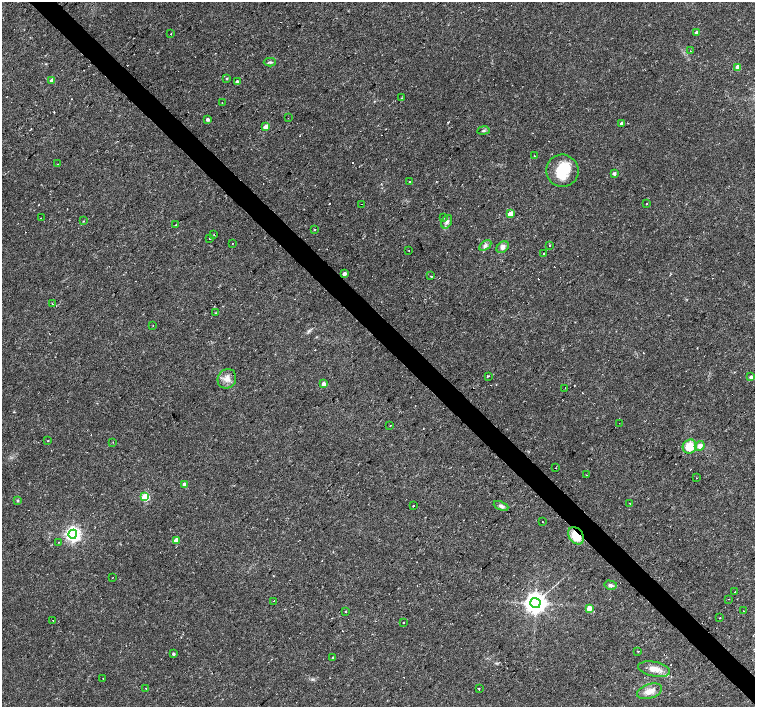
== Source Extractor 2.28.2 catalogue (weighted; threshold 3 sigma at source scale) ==
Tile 6 of 4 x 4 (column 2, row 2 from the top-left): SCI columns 1506-3010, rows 2969-4377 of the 6020 x 6003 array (HDU 1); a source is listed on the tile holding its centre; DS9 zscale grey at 2 x 2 block average (1 PNG px = mean of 2 x 2 image px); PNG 757 x 709 px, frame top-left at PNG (2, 2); each listed source drawn as its Kron ellipse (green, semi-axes under 4 px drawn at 4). Shown black and unused: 4% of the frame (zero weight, under 2 of 3 exposures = <1% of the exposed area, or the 3 px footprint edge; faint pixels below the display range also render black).
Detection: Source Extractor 2.28.2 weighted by HDU 2 'WHT'; one run over the whole footprint, this tile lists its part. Background 0.0355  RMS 0.0036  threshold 0.0163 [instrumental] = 3 sigma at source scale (4.5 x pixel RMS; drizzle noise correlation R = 1.50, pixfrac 1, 0.0396/0.0396 arcsec/px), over >= 5 px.
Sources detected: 105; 1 inside a brighter object's white glare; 16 cosmic-ray / hot-pixel residue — neither listed nor drawn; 1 inside a brighter listed object's ellipse — not listed separately; the other 87 listed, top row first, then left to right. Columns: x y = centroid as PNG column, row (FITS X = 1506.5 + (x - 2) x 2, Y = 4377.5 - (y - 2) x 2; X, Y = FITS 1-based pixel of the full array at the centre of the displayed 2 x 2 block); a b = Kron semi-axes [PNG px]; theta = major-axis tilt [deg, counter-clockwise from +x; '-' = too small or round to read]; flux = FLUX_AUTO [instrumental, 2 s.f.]
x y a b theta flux
697 33 3 3 - 4.2
171 34 2 2 - 1.1
690 51 2 2 - 0.29
270 62 6 3 1 1.3
738 67 3 3 - 12
227 78 3 2 - 0.89
52 80 3 3 - 3.4
237 82 3 2 - 3.3
401 98 2 2 - 0.46
222 103 2 2 - 0.44
288 118 2 2 - 3.4
207 119 3 2 - 2.2
622 123 2 2 - 2.6
266 127 3 3 - 10
483 130 6 2 9 0.88
535 156 2 2 - 4.8
57 164 2 2 - 0.43
562 171 16 16 - 26
614 173 3 2 - 2.1
410 181 2 2 - 0.52
361 204 2 2 - 0.42
647 204 2 2 - 0.41
510 214 3 3 - 12
41 218 2 2 - 1.1
443 218 3 2 - 0.68
83 221 3 2 - 0.39
447 222 7 5 62 2.9
176 225 2 2 - 0.87
315 229 2 2 - 0.5
214 235 2 2 - 0.72
210 238 2 2 - 2
232 243 2 2 - 0.82
485 245 7 4 34 2.3
549 245 2 2 - 1.5
503 247 7 5 42 3.5
409 251 2 2 - 0.42
544 253 2 2 - 2.1
344 274 3 2 - 4.5
431 276 2 2 - 6.5
52 304 2 2 - 0.45
216 313 3 2 - 0.38
153 325 2 2 - 0.56
488 376 2 2 - 1
751 377 3 2 - 2.2
227 379 10 9 - 6.1
324 384 3 2 - 5.5
565 388 2 2 - 0.34
619 423 2 2 - 0.74
390 425 2 2 - 1.7
48 440 2 2 - 1
113 442 2 2 - 0.29
700 446 5 4 - 5
690 447 7 6 - 14
555 468 2 2 - 0.31
586 475 2 2 - 0.63
696 478 2 2 - 0.61
184 484 3 3 - 3
145 497 3 3 - 46
17 501 3 3 - 0.78
630 503 2 2 - 0.74
413 506 3 2 - 0.5
501 506 8 4 -23 2.3
542 522 2 2 - 0.88
73 534 4 4 - 280
576 536 9 6 -54 16
176 540 3 3 - 8.5
58 542 2 2 - 0.29
112 578 2 2 - 0.34
611 585 6 4 -14 2.1
735 592 2 2 - 0.74
729 599 2 2 - 0.35
274 601 2 2 - 3.4
535 603 5 5 - 710
589 608 3 3 - 14
346 611 2 2 - 0.53
743 611 2 2 - 0.45
720 618 2 2 - 0.84
53 620 2 2 - 1.8
404 622 2 2 - 3.4
638 651 2 2 - 1.3
173 654 2 2 - 1.4
333 658 3 2 - 1.5
654 669 16 7 -11 7.7
103 678 2 2 - 0.51
146 688 2 2 - 0.54
479 689 2 2 - 2.7
650 691 13 7 17 7.8
Overlapping masked pixels (flux is a lower limit): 1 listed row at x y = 576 536
Diffuse or blended objects may show on this block-average render without a row.